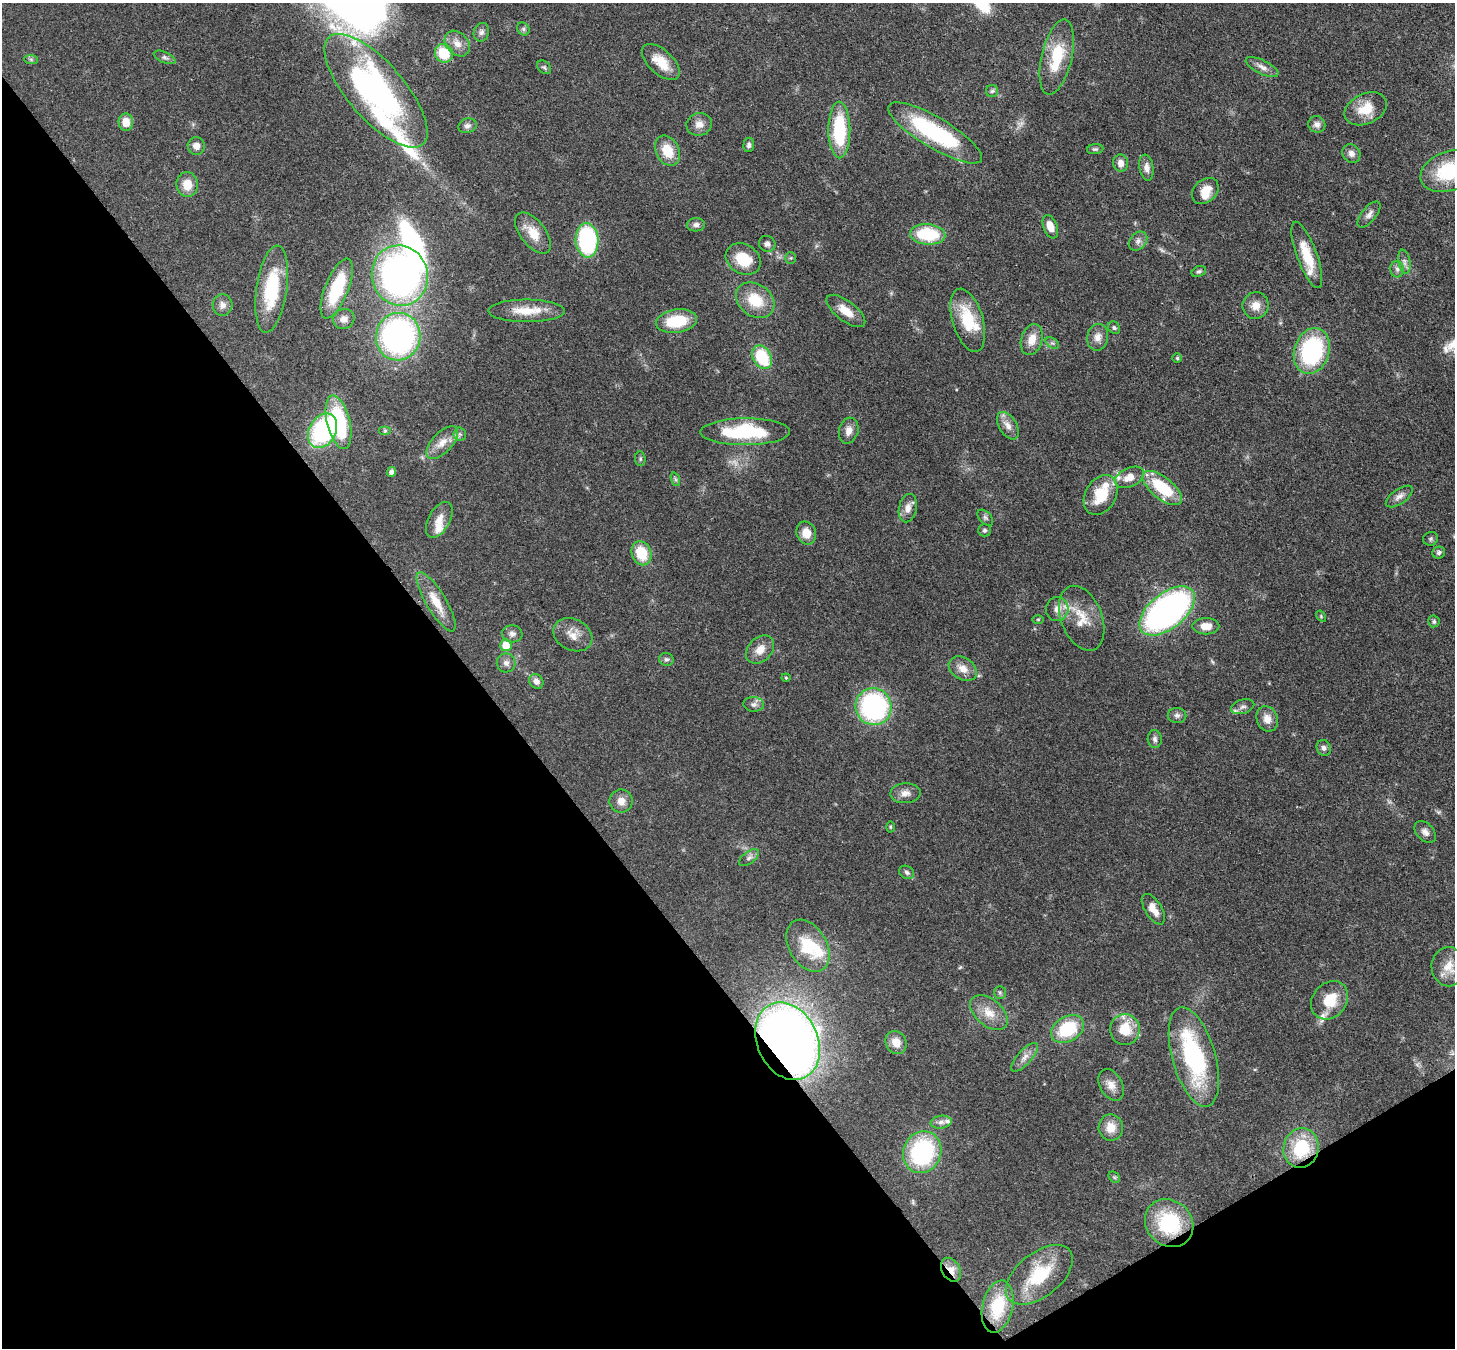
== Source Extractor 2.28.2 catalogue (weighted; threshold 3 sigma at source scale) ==
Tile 14 of 4 x 4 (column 2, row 4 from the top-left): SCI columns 1533-2985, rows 347-1692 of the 5970 x 5942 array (HDU 1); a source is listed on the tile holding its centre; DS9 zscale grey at full resolution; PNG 1457 x 1350 px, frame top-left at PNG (2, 3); each listed source drawn as its Kron ellipse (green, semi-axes under 4 px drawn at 4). Shown black and unused: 36% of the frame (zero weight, under 3 of 4 exposures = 7% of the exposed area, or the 3 px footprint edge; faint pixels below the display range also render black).
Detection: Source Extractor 2.28.2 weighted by HDU 2 'WHT'; one run over the whole footprint, this tile lists its part. Background 0.0754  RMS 0.0038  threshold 0.0172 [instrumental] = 3 sigma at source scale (4.5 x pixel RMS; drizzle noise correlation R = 1.50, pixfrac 1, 0.05/0.05 arcsec/px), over >= 5 px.
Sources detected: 153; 2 too faint to see at this stretch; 1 inside a brighter object's white glare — neither listed nor drawn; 13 inside a brighter listed object's ellipse — not listed separately; the other 137 listed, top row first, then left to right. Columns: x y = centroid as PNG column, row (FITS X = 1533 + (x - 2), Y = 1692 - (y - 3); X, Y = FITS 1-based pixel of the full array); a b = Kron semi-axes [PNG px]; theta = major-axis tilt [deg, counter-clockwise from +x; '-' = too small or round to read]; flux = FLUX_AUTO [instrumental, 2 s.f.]
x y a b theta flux
523 29 7 5 -48 0.83
481 32 9 7 72 1.4
457 44 14 10 -47 3.5
444 53 9 8 - 12
165 57 11 5 -24 1.1
1057 57 38 15 77 16
31 59 7 4 -1 0.71
661 62 23 12 -43 7.1
544 67 8 5 -40 0.77
1262 67 18 7 -26 2.5
376 91 71 28 -49 120
992 91 6 6 - 0.73
1366 109 22 15 25 8.7
126 122 9 7 -85 4.8
699 124 13 11 17 2.9
1317 124 9 8 - 1.7
467 126 9 7 18 1.4
839 130 28 11 -90 26
935 133 54 15 -31 41
749 145 7 5 86 1
196 146 9 8 - 2.6
1095 149 8 5 7 0.7
667 151 16 11 -64 8.3
1351 154 10 8 -50 2
1121 163 8 7 - 2.5
1146 168 13 7 -81 2.2
1449 171 29 19 21 25
187 184 12 10 -85 5.3
1205 191 15 11 43 5.1
1369 214 16 7 51 2
696 225 9 7 3 1.3
1050 227 12 7 -69 4.7
533 233 24 12 -51 7.2
928 234 18 10 -5 20
587 240 17 11 -86 44
1138 241 11 8 47 1.7
767 244 8 7 - 1.5
1307 255 35 10 -70 10
791 258 5 5 - 0.56
743 259 18 14 -30 11
1404 262 12 6 -79 1.8
1397 269 8 6 -87 1.3
1199 271 7 5 23 0.77
400 276 30 28 -73 160
272 289 44 15 82 23
337 289 32 11 68 22
755 300 21 16 -36 12
222 305 11 10 - 2.2
1256 305 13 13 - 3.9
526 311 38 11 0 8.9
846 311 23 10 -37 5.6
344 319 11 10 - 2.7
968 320 32 15 -73 15
676 321 20 11 8 15
1114 328 7 5 -53 0.75
398 337 24 22 81 120
1098 337 13 10 80 3
1032 340 15 10 72 5.1
1052 343 7 4 -32 0.87
1312 351 23 17 73 43
762 357 12 9 -63 19
1177 358 5 5 - 0.48
339 422 27 11 -76 35
1008 426 15 8 -58 3
323 431 18 13 61 43
385 431 6 4 0 0.56
849 431 13 9 74 2.9
745 432 45 13 0 29
460 434 6 6 - 0.91
442 443 20 10 47 4.4
640 459 7 5 -84 0.68
391 472 5 4 - 1.5
1129 477 15 9 25 4.6
675 479 7 4 -71 0.74
1162 488 24 11 -39 19
1101 495 21 15 60 12
1399 496 15 7 35 2.2
908 508 14 9 78 3
985 518 9 5 -45 0.95
439 520 19 10 61 4.2
984 530 6 6 - 0.79
806 533 11 9 -70 5
1431 539 7 6 - 0.87
641 553 12 9 -69 11
1439 553 6 6 - 0.92
436 602 34 10 -59 7.2
1057 609 12 11 - 3
1167 611 32 17 39 120
1321 616 6 4 -59 0.46
1082 618 34 20 -69 10
1038 619 6 4 0 0.39
1434 621 6 5 - 0.73
1206 626 13 8 0 4.4
512 634 10 8 -6 1.7
573 635 20 15 -26 5
506 645 6 5 - 7
760 649 16 11 46 4.3
666 659 7 6 - 0.95
506 663 9 9 - 1.8
963 669 15 11 -32 3.9
786 678 4 4 - 0.39
536 681 8 6 -50 2.2
754 704 10 7 -4 1.5
873 707 18 18 - 61
1243 707 12 7 17 1.6
1177 715 9 7 -2 1.3
1267 719 13 10 -69 3.5
1155 739 9 7 -85 1.2
1324 748 8 7 - 1.3
905 793 15 10 2 2.8
621 801 11 11 - 3.1
890 827 5 3 - 0.4
1425 832 12 8 -47 2
749 858 11 6 37 1.3
907 872 8 6 -33 1.1
1153 909 17 8 -58 4.4
808 946 28 19 -59 16
1449 967 20 17 -88 6.2
1000 992 6 5 - 0.72
1330 1000 21 17 50 10
989 1013 22 13 -41 6.1
1067 1029 17 12 29 19
1125 1030 15 15 - 9.8
788 1041 40 30 -65 340
896 1042 12 10 -60 4.7
1024 1057 18 7 48 2.7
1194 1057 51 21 -74 46
1111 1085 17 11 -61 3.6
941 1122 10 6 7 1.6
1111 1128 13 12 - 5.2
1301 1148 20 17 76 19
922 1152 21 19 66 41
1114 1177 6 5 - 0.6
1169 1223 25 22 -42 26
951 1270 13 9 -58 4.3
1039 1275 39 22 39 18
998 1307 26 15 77 15
Overlapping masked pixels (flux is a lower limit): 3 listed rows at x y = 788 1041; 1301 1148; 951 1270
Isophote crosses this tile's border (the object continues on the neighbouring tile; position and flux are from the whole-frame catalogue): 1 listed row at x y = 1449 171